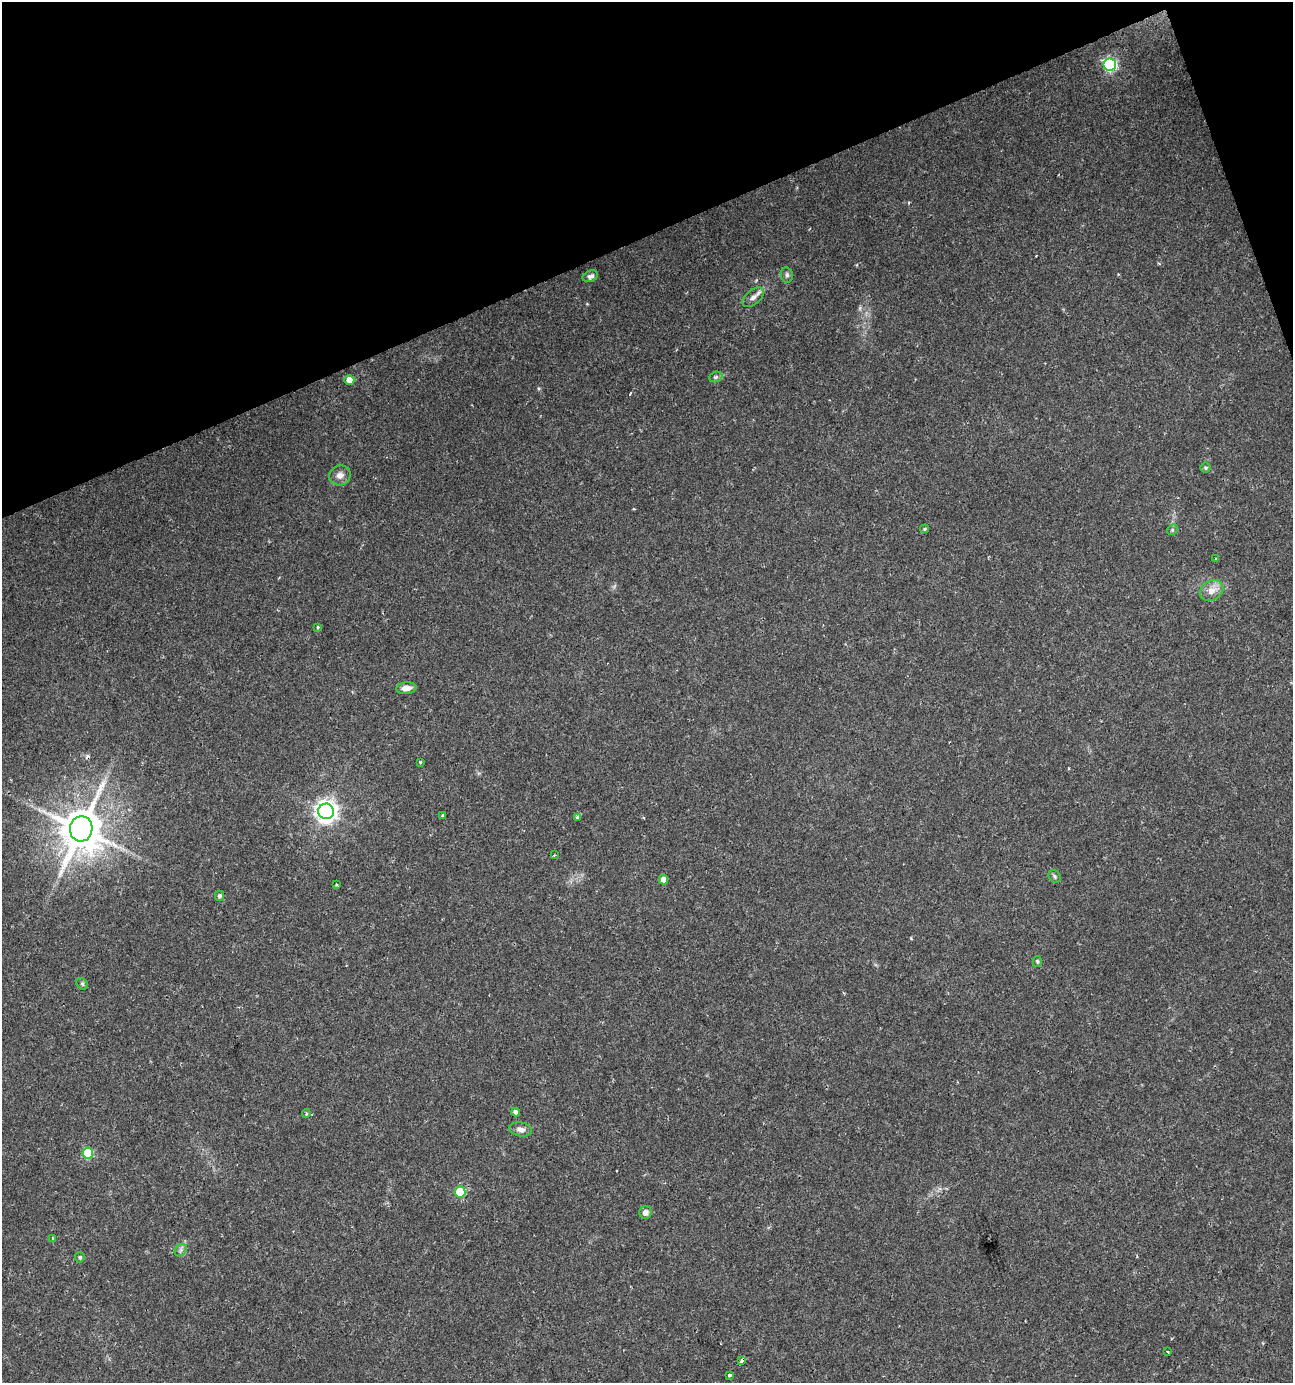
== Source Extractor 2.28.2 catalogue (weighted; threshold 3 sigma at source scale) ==
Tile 3 of 4 x 4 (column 3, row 1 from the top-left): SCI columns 2712-4002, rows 4144-5524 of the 5368 x 5526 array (HDU 1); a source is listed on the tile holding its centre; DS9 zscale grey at full resolution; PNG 1295 x 1385 px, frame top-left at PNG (2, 2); each listed source drawn as its Kron ellipse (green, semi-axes under 4 px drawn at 4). Shown black and unused: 18% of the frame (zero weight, under 2 of 3 exposures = <1% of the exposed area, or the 3 px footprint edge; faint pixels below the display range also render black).
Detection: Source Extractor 2.28.2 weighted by HDU 2 'WHT'; one run over the whole footprint, this tile lists its part. Background 0.0424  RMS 0.0033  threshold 0.015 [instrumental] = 3 sigma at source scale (4.5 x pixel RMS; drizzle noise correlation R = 1.50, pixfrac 1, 0.0396/0.0396 arcsec/px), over >= 5 px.
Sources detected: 39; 1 cosmic-ray / hot-pixel residue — neither listed nor drawn; the other 38 listed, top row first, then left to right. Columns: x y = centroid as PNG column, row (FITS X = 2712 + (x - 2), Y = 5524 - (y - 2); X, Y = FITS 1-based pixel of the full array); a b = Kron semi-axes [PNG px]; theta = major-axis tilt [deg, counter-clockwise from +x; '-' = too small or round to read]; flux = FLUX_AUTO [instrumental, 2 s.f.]
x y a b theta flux
1110 65 6 6 - 61
787 275 8 6 -79 0.92
590 276 8 5 20 1.1
753 297 12 7 41 1.7
716 377 7 5 20 0.67
349 380 5 5 - 4.4
1206 468 5 5 - 0.55
340 475 11 10 - 2.3
925 529 4 3 - 0.37
1172 530 6 4 46 0.53
1216 559 3 3 - 0.41
1211 590 12 9 31 3
318 627 4 3 - 0.32
406 688 10 6 5 2.4
420 762 3 2 - 0.72
326 811 8 7 - 230
442 815 3 3 - 0.56
577 817 4 3 - 1
81 829 13 11 79 1300
554 855 4 3 - 0.31
1055 876 7 5 -54 0.66
663 879 5 5 - 2.8
336 884 3 3 - 0.33
220 896 5 4 - 0.77
1037 961 5 4 - 0.47
82 984 6 5 - 0.56
516 1112 4 4 - 1.5
306 1114 4 3 - 0.41
521 1129 11 7 -10 1.7
88 1153 5 5 - 18
460 1192 5 5 - 16
645 1212 6 6 - 1.4
52 1238 3 3 - 0.31
181 1250 7 5 46 0.82
80 1257 5 5 - 0.66
1168 1352 3 2 - 0.35
742 1361 4 3 - 1.3
730 1375 3 3 - 1.5
Overlapping masked pixels (flux is a lower limit): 1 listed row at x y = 742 1361